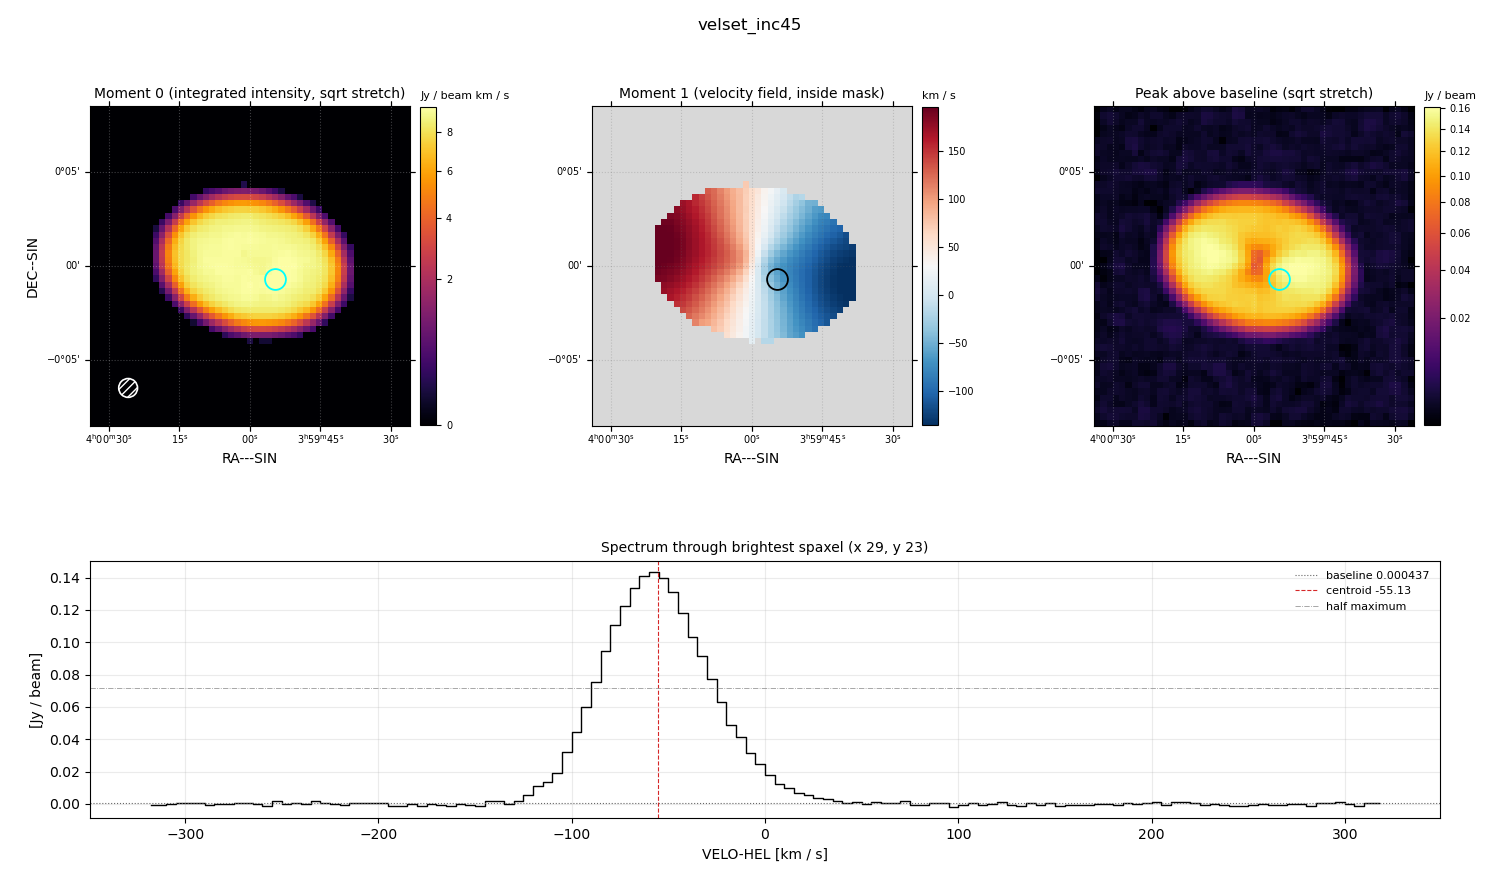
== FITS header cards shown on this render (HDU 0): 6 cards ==
OBJECT  = 'velset_inc45'
BUNIT   = 'JY/BEAM '           /
CTYPE1  = 'RA---SIN'           /
CTYPE2  = 'DEC--SIN'           /
CTYPE3  = 'VELO-HEL'           /
CUNIT3  = 'km/s    '           /

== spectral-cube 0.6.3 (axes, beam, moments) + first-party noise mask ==
SpectralCube HDU 0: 128 channels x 51 x 51 spaxels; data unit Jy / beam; figure title: velset_inc45
Units: BUNIT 'JY/BEAM' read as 'Jy/beam' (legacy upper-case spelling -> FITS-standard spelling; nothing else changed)
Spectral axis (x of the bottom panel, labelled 'VELO-HEL [km / s]'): -317 .. 317 km / s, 128 channels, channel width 5 km / s
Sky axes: RA---SIN/DEC--SIN; field 17' x 17' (20 arcsec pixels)
Beam (drawn as the hatched ellipse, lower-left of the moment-0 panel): BMAJ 60 arcsec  BMIN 60 arcsec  BPA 0 deg
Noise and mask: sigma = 1.0e-03 Jy / beam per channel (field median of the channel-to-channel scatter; agrees with the line-free scatter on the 1960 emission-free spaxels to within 1%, no correlation factor applied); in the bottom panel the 98 channels outside the line scatter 1.1e-03 Jy / beam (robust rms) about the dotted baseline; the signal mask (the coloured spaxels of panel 2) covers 25% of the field
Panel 1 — Moment 0 (line voxels x channel width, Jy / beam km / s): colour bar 0 .. 9.43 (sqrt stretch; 0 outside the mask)
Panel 2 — Moment 1 (intensity-weighted velocity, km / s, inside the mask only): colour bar -136 .. 196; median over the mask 28
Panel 3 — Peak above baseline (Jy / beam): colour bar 0.00173 .. 0.161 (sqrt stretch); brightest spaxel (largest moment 0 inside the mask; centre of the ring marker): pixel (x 29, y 23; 0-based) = FK5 03h59m54s -00d00m40s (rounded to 2 s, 20 arcsec steps: no finer than the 20 arcsec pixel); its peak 0.143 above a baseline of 0.000437
Panel 4 — spectrum at that spaxel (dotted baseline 0.000437 Jy / beam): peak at -57 km / s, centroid -55.13 km / s (red dashed line; intensity-weighted over the run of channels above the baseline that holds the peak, -130 .. 40 km / s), W50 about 65 km / s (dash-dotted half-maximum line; edge to edge of the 13 channels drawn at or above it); detected line -125 .. 25 km / s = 30 of 128 channels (23%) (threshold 4 sigma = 0.0041 Jy / beam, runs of >= 3 channels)